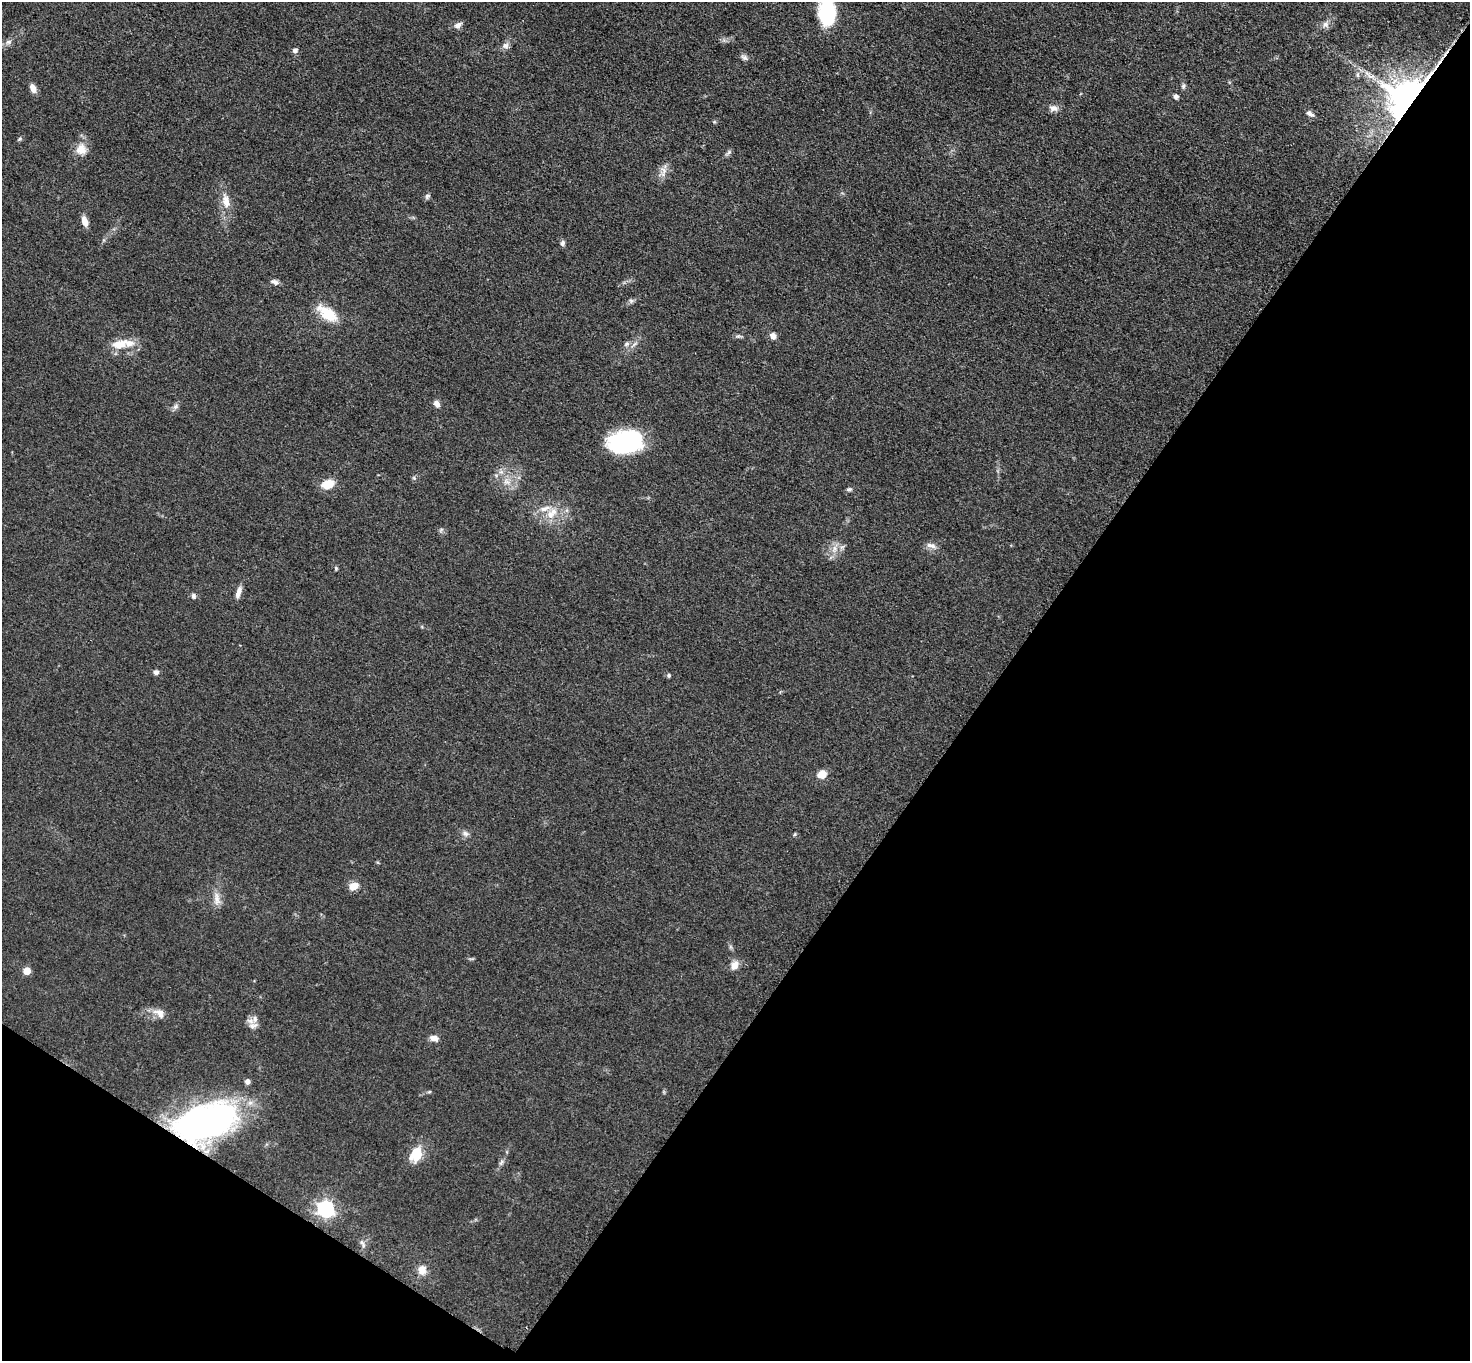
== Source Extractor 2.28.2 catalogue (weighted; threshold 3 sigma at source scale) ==
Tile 15 of 4 x 4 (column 3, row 4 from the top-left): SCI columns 2949-4416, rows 161-1519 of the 5892 x 5896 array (HDU 1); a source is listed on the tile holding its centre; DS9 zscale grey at full resolution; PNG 1472 x 1363 px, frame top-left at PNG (2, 2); no overlay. Shown black and unused: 37% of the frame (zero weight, under 3 of 5 exposures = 1% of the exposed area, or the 3 px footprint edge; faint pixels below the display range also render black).
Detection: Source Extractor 2.28.2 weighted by HDU 2 'WHT'; one run over the whole footprint, this tile lists its part. Background 0.0484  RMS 0.0054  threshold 0.0241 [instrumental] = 3 sigma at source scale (4.5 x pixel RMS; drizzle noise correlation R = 1.50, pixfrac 1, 0.05/0.05 arcsec/px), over >= 5 px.
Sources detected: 63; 3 inside a brighter listed object's ellipse — not listed separately; the other 60 listed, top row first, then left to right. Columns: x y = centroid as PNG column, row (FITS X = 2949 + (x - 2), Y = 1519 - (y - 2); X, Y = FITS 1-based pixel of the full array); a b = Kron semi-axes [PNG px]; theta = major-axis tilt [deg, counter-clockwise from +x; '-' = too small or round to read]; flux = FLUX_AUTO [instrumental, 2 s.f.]
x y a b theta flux
827 12 24 15 -86 37
1325 24 9 8 - 2.3
458 25 9 7 32 2.5
9 42 9 6 27 1.8
506 46 8 7 - 2.1
295 50 7 6 - 1.5
744 57 10 6 -32 1.6
1357 75 6 4 -90 0.96
1183 86 6 6 - 1.1
33 88 10 6 -65 3.4
1176 96 6 6 - 1.6
1408 101 17 14 66 1200
1053 108 12 8 -15 2.6
1310 113 11 6 -31 1.7
20 139 6 5 - 0.79
81 149 16 14 81 6.3
729 152 7 4 56 1.2
664 170 9 6 -36 2.2
427 196 7 6 - 1.3
226 201 17 9 -84 5.8
85 221 13 7 -71 3.6
562 243 7 6 - 1.3
275 282 10 6 -22 1.8
631 301 6 6 - 1.2
327 314 25 12 -36 14
773 336 8 6 -69 2.6
627 344 8 5 28 1.4
118 345 18 11 3 7.4
437 404 9 6 -57 2.5
175 407 8 5 58 1.5
626 442 34 21 8 58
507 481 8 5 -45 2.1
328 484 16 10 18 7.5
849 489 7 4 1 1
550 514 13 11 -77 6.1
931 545 14 6 -17 2.6
834 548 9 4 82 2.2
336 568 6 4 -89 0.68
238 592 16 6 72 3.2
193 596 7 6 - 1.3
156 672 6 6 - 1.6
669 675 6 5 - 0.79
822 774 9 8 - 5.7
465 833 9 7 -37 1.8
795 834 6 3 70 0.58
353 886 10 8 22 5.2
217 899 19 7 -85 4.2
734 965 12 9 65 3.8
27 971 5 5 - 11
159 1013 16 10 -41 4.5
255 1019 10 7 83 2.6
434 1038 10 7 -10 2.8
247 1081 5 5 - 2.4
429 1092 6 3 18 0.6
204 1121 63 32 18 170
416 1155 18 13 66 11
501 1162 9 4 58 1.3
325 1209 7 7 - 150
362 1244 14 5 -67 1.7
422 1270 11 9 -84 4.6
Overlapping masked pixels (flux is a lower limit): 2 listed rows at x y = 1408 101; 204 1121
Isophote crosses this tile's border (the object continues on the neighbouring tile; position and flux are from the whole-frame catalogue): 1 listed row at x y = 827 12